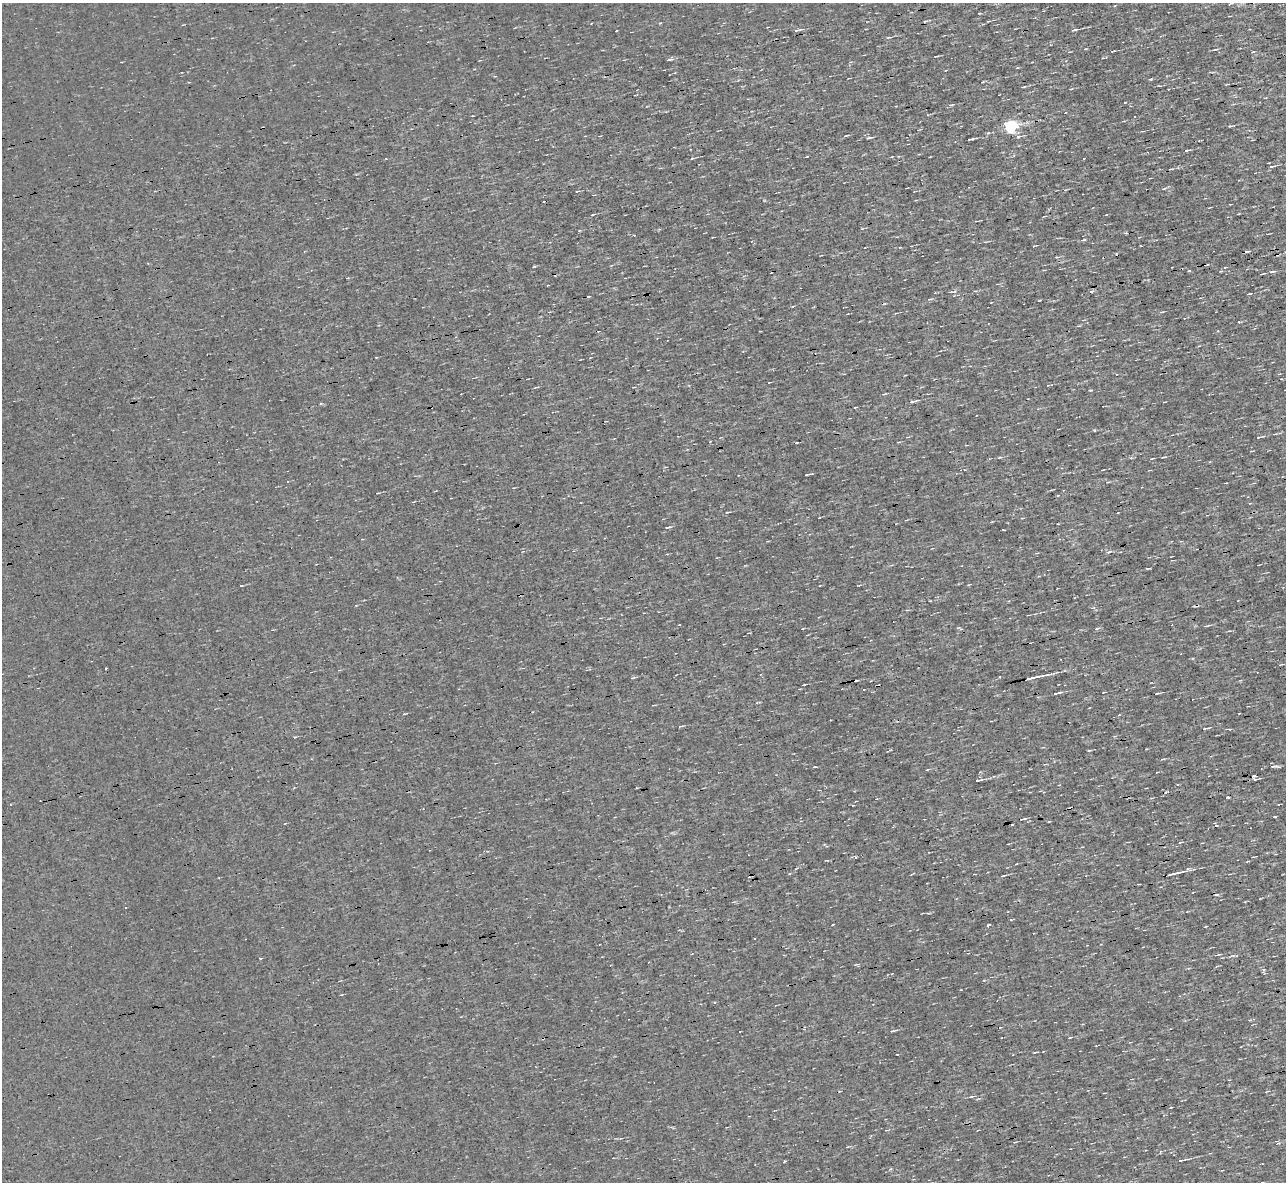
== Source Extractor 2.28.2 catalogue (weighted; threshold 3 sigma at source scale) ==
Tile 10 of 4 x 4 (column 2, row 3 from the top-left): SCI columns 1285-2568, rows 1326-2505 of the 5135 x 5132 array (HDU 1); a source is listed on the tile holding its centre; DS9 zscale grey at full resolution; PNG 1288 x 1184 px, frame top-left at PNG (2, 3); no overlay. Shown black and unused: <1% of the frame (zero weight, under 3 of 4 exposures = <1% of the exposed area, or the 3 px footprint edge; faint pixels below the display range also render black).
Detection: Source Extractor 2.28.2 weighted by HDU 2 'WHT'; one run over the whole footprint, this tile lists its part. Background 0.00167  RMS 0.043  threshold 0.195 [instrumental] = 3 sigma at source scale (4.5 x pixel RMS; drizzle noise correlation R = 1.50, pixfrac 1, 0.05/0.05 arcsec/px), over >= 5 px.
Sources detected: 96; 7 cosmic-ray / hot-pixel residue — not listed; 2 inside a brighter listed object's ellipse — not listed separately; the other 87 listed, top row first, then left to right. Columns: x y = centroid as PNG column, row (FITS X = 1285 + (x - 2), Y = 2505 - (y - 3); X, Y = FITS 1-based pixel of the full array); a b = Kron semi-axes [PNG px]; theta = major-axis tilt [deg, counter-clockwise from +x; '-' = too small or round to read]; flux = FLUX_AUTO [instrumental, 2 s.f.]
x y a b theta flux
979 13 3 2 - 4
925 21 6 2 -3 4.2
988 21 4 3 - 4.4
798 30 9 2 10 11
1074 30 6 2 12 9.3
616 31 3 2 - 2.7
889 37 8 3 10 6.5
1113 51 4 2 - 7.6
1253 52 4 3 - 3.9
936 56 6 2 12 4.1
669 59 9 3 8 8.1
1017 68 4 3 - 3.7
1023 87 5 2 - 5.1
1071 89 4 3 - 3.8
950 105 6 4 0 6
1231 126 7 3 8 6.1
1010 127 6 5 - 750
846 136 9 3 16 6.2
1018 136 8 4 19 11
868 138 7 3 10 6.6
971 139 5 2 - 7.3
1187 150 6 3 10 6.5
692 158 3 3 - 5.8
1272 166 6 2 6 7.2
1164 189 5 3 - 4.8
577 191 5 2 - 3.4
593 214 4 2 - 3.6
1084 239 3 3 - 13
1035 245 4 2 - 3.8
1248 251 7 3 4 7
534 266 4 3 - 3.4
1225 267 4 4 - 4.7
1189 271 4 2 - 4.5
1272 272 8 3 2 8.1
1263 274 6 2 11 4.2
954 292 5 3 - 16
1249 294 4 2 - 5.6
930 299 6 3 1 5.7
1162 312 5 3 - 4.8
896 313 4 3 - 3.6
1239 322 3 2 - 4.9
1217 331 3 3 - 4.5
884 394 6 2 6 4.8
913 401 10 3 15 11
855 407 3 2 - 4.8
1259 437 6 2 12 4.1
1164 457 5 2 - 4.2
999 458 5 3 - 4.1
1152 458 5 2 - 3.3
965 470 4 3 - 3.7
807 474 6 3 9 5.1
1004 530 4 2 - 4.1
1109 551 6 3 28 7.1
930 601 3 2 - 3
1092 608 7 2 6 4.2
1207 626 8 2 11 5.2
959 628 9 3 -28 5.8
999 677 3 2 - 3.3
633 678 7 3 20 5.8
1032 678 16 3 12 35
804 685 3 2 - 3.5
1104 692 4 2 - 3.8
1057 693 11 3 13 12
1157 693 7 2 8 6
404 714 4 2 - 3.7
680 726 7 3 5 4.2
1205 728 7 2 9 6.4
1162 759 7 3 11 5
1254 776 4 3 - 45
978 780 9 3 11 9.5
1228 797 4 3 - 4.4
1216 825 4 2 - 4.3
1180 842 6 2 14 3.5
1177 873 25 3 15 24
1003 876 7 3 15 5.9
125 907 3 3 - 7.8
833 924 2 2 - 3.4
988 925 3 2 - 35
1218 955 5 3 - 4.2
260 958 3 3 - 11
856 964 6 3 20 4.7
740 1031 3 2 - 6.5
893 1031 8 3 15 7.1
1070 1037 4 2 - 3.9
971 1097 7 3 12 7.3
1182 1160 13 3 10 13
784 1161 3 2 - 6.9
Unlisted compact peaks at least as high as the median listed source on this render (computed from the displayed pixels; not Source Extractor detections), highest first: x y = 1151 79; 1094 430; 1275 817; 1274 766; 856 857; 1090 390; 1264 970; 1089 750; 797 443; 1147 569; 669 527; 660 23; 890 1169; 295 737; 807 156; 927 770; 1011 920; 1027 122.